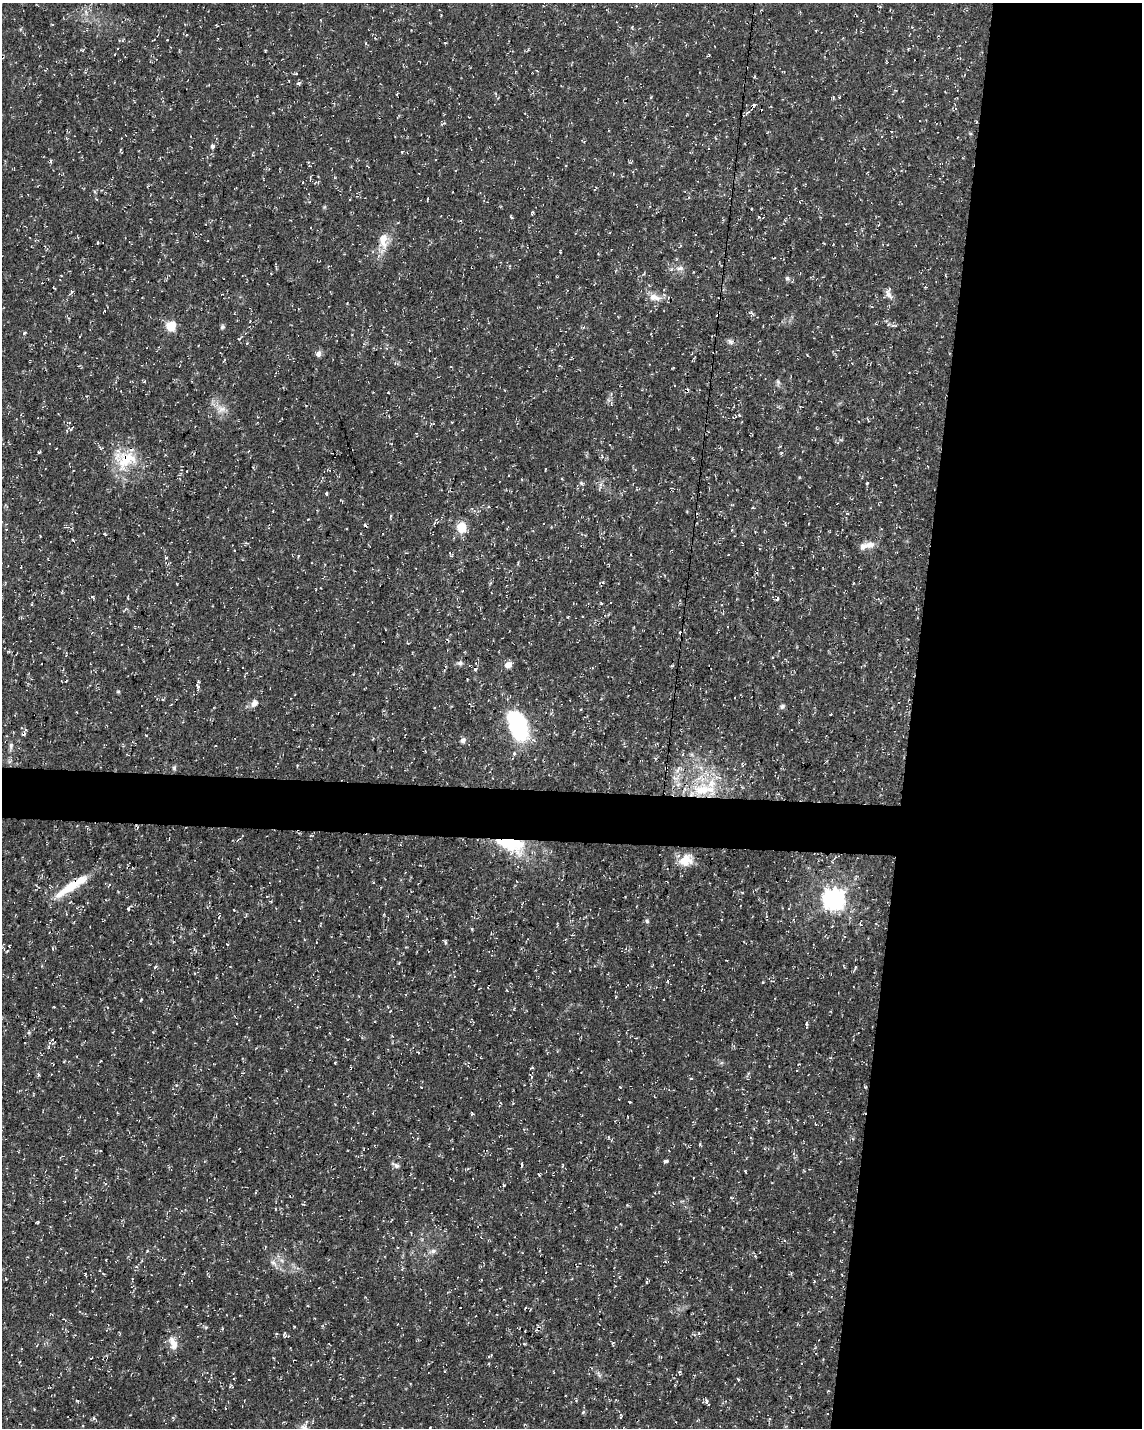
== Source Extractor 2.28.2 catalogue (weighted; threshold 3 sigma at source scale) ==
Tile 8 of 4 x 3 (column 4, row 2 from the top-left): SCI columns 3431-4570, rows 1720-3145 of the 4576 x 4806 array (HDU 1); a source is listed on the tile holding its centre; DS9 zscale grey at full resolution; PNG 1144 x 1430 px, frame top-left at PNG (2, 3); no overlay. Shown black and unused: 23% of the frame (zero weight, under 3 of 4 exposures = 1% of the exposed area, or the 3 px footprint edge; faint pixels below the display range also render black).
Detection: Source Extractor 2.28.2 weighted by HDU 2 'WHT'; one run over the whole footprint, this tile lists its part. Background 0.0123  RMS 0.0021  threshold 0.00948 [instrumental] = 3 sigma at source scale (4.5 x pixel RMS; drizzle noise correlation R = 1.50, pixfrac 1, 0.0396/0.0396 arcsec/px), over >= 5 px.
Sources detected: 153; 22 cosmic-ray / hot-pixel residue — not listed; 4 inside a brighter listed object's ellipse — not listed separately; the other 127 listed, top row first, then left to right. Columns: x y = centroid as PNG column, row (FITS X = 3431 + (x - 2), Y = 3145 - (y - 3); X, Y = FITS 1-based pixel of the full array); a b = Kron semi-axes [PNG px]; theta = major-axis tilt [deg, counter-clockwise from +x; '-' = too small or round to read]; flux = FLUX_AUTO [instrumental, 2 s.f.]
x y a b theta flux
86 12 7 4 -71 0.48
912 27 4 3 - 0.2
167 40 2 2 - 0.14
366 43 5 3 - 0.22
82 50 5 3 - 0.19
296 73 3 3 - 0.23
298 83 7 3 7 0.29
212 146 4 3 - 1.2
402 152 3 3 - 0.27
318 176 3 2 - 0.14
310 178 8 2 87 0.21
303 182 3 2 - 0.13
805 184 3 3 - 0.17
428 198 5 2 - 0.17
800 202 4 2 - 0.17
532 212 6 3 18 0.24
759 217 4 3 - 0.25
383 240 22 11 -88 3.3
560 251 3 2 - 0.2
680 268 10 6 8 0.88
945 275 4 2 - 0.15
787 278 6 6 - 0.51
54 288 3 2 - 0.15
71 292 10 2 55 0.3
888 294 15 8 -73 1.3
654 297 17 9 -17 2.2
171 326 5 5 - 12
222 327 6 5 - 0.38
24 333 5 3 - 0.24
352 334 2 2 - 0.12
730 342 10 6 -48 0.63
318 354 7 6 - 0.88
778 382 7 4 -46 0.42
505 391 3 2 - 0.17
388 393 3 2 - 0.14
221 409 14 10 8 1.8
39 452 5 3 - 0.22
781 453 5 3 - 0.23
125 459 34 26 12 8.7
187 471 2 2 - 0.12
522 479 4 3 - 0.17
581 483 7 5 -17 0.44
600 486 11 3 -85 0.48
326 493 4 3 - 0.3
391 515 5 3 - 0.28
435 522 7 4 34 0.38
461 527 5 5 - 11
105 534 4 3 - 0.2
869 545 13 9 10 1.7
298 556 5 3 - 0.2
166 558 5 3 - 0.19
603 582 4 4 - 0.22
854 583 4 2 - 0.14
92 597 6 4 -36 0.32
602 603 3 3 - 0.2
460 663 9 6 2 0.57
508 665 8 7 - 1.4
66 681 3 2 - 0.17
198 687 10 4 -85 0.53
118 692 5 3 - 0.23
254 703 10 8 58 1
782 706 7 6 - 0.48
518 727 34 17 -71 23
463 740 6 5 - 0.94
11 745 8 6 77 0.56
514 754 3 3 - 1.1
683 754 5 3 - 0.22
174 768 7 5 77 0.38
666 768 4 3 - 0.28
678 769 13 4 71 0.89
704 790 43 18 -2 13
511 844 40 19 -17 13
686 860 19 14 24 3.2
70 887 36 12 33 5.5
742 892 4 3 - 0.2
833 899 8 7 - 150
234 910 3 2 - 0.14
219 917 4 2 - 0.18
647 921 5 5 - 0.39
860 923 4 4 - 0.22
472 929 4 3 - 0.23
445 942 9 3 -51 0.27
227 944 3 2 - 0.16
9 946 4 3 - 0.15
52 949 6 3 -81 0.25
668 981 5 3 - 0.21
547 1053 4 3 - 0.18
334 1063 3 3 - 0.28
748 1074 10 2 60 0.29
39 1075 5 4 - 0.28
531 1077 6 4 71 0.31
691 1078 4 3 - 0.22
584 1086 3 2 - 0.15
620 1087 4 3 - 0.13
865 1087 4 3 - 0.22
630 1102 3 2 - 0.17
472 1114 5 4 - 0.27
666 1161 4 3 - 0.52
396 1165 9 6 -31 0.66
522 1165 5 2 - 0.25
745 1171 5 3 - 0.18
503 1185 4 3 - 0.19
276 1209 4 2 - 0.13
411 1233 3 2 - 0.19
433 1251 9 6 1 0.67
106 1260 3 2 - 0.13
273 1263 11 6 -41 0.92
136 1267 5 3 - 0.23
85 1275 6 2 -69 0.17
797 1324 3 3 - 0.2
294 1326 2 2 - 0.18
206 1327 6 3 19 0.25
276 1334 4 3 - 0.21
694 1335 5 3 - 0.31
613 1342 5 3 - 0.21
173 1343 19 10 -70 2.2
19 1362 4 2 - 0.16
679 1372 7 4 75 0.28
738 1379 3 3 - 0.25
249 1380 2 2 - 0.12
77 1401 5 3 - 0.21
706 1401 7 3 -90 0.29
215 1409 4 3 - 0.2
583 1412 5 4 - 0.26
621 1417 5 3 - 0.22
94 1419 9 4 -48 0.37
430 1428 3 2 - 0.15
Overlapping masked pixels (flux is a lower limit): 4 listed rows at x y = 125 459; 666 768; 511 844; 70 887
Isophote crosses this tile's border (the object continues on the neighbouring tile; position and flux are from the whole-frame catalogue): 1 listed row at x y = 430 1428
Unlisted compact peaks at least as high as the median listed source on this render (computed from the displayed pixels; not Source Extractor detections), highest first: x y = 867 483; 806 1024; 155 967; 700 1144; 539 1174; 324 207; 141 999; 146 735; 799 477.